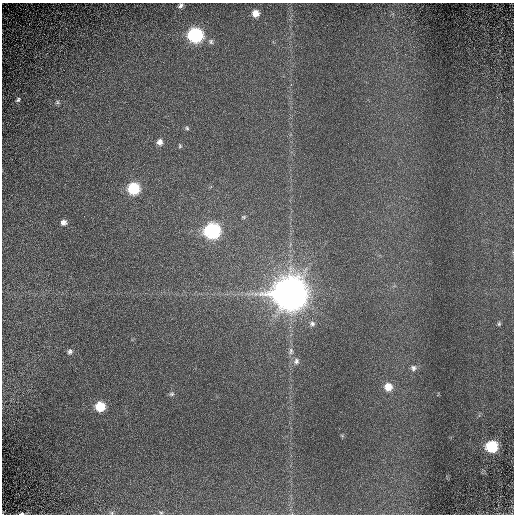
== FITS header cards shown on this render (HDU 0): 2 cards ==
NAXIS1  =                  512 / Required FITS header
NAXIS2  =                  512 / Required FITS header

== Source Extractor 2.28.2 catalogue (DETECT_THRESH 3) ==
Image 512 x 512 px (HDU 0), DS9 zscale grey, 1 PNG px = 1 image px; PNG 516 x 516 px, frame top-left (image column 1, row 512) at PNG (2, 3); no overlay
Background -0.0354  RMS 0.53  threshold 1.59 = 3 sigma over >= 5 px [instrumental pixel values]
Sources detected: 28; all 28 listed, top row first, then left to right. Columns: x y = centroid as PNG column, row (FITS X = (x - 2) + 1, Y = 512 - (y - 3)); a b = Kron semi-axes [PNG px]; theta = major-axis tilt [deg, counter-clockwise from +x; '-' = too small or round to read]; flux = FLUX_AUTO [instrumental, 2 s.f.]
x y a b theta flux
180 6 5 3 - 78
255 13 6 6 - 350
195 35 8 8 - 5500
211 41 8 7 - 99
18 100 6 5 - 66
57 102 6 5 - 63
187 128 6 5 - 59
160 142 7 6 - 180
180 146 6 5 - 49
134 188 8 7 - 2200
243 217 6 5 - 54
64 222 8 7 - 160
212 231 9 8 - 6500
290 294 12 11 - 110000
312 324 8 7 - 120
499 324 6 5 - 55
291 351 11 7 81 150
70 352 7 7 - 100
296 361 9 7 61 150
413 368 9 8 - 150
388 387 9 9 - 470
171 394 7 6 - 75
100 406 8 8 - 1000
492 446 8 7 - 2300
161 512 7 3 -8 54
3 513 6 3 68 31
21 513 8 4 -1 92
112 513 6 4 -45 48
At the frame edge (FLAGS 8, measured only in part): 3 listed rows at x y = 3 513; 21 513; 112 513

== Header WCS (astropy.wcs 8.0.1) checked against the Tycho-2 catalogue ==
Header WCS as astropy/WCSLIB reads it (CRVAL/CRPIX/CD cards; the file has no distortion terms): RA---TAN/DEC--TAN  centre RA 02:02:45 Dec +60:16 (30.69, +60.26 deg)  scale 0.477 arcsec/px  FOV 4.1' x 4.1'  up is +24 deg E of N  parity normal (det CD < 0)
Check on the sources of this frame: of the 28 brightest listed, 3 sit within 1.5 arcsec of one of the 5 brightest Tycho-2 stars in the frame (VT <= 11.90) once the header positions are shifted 0.14 arcsec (0.10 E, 0.10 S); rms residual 0.14 arcsec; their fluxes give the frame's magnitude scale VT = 21.25 - 2.5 log10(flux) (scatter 0.45 mag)
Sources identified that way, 3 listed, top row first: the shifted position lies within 1.5 arcsec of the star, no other Tycho-2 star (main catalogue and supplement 1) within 3.0 arcsec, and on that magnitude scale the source's flux lands within +1.5 / -3 mag of the star's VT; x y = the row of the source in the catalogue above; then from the Tycho-2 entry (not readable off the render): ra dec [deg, ICRS J2000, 3 dp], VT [Tycho-2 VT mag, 2 dp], TYC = Tycho-2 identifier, HIP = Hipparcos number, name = IAU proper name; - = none
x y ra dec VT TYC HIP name
195 35 30.727 +60.283 11.90 4033-2414-1 - -
212 231 30.701 +60.261 11.27 4033-2087-1 - -
290 294 30.675 +60.257 9.18 4033-2423-1 - -